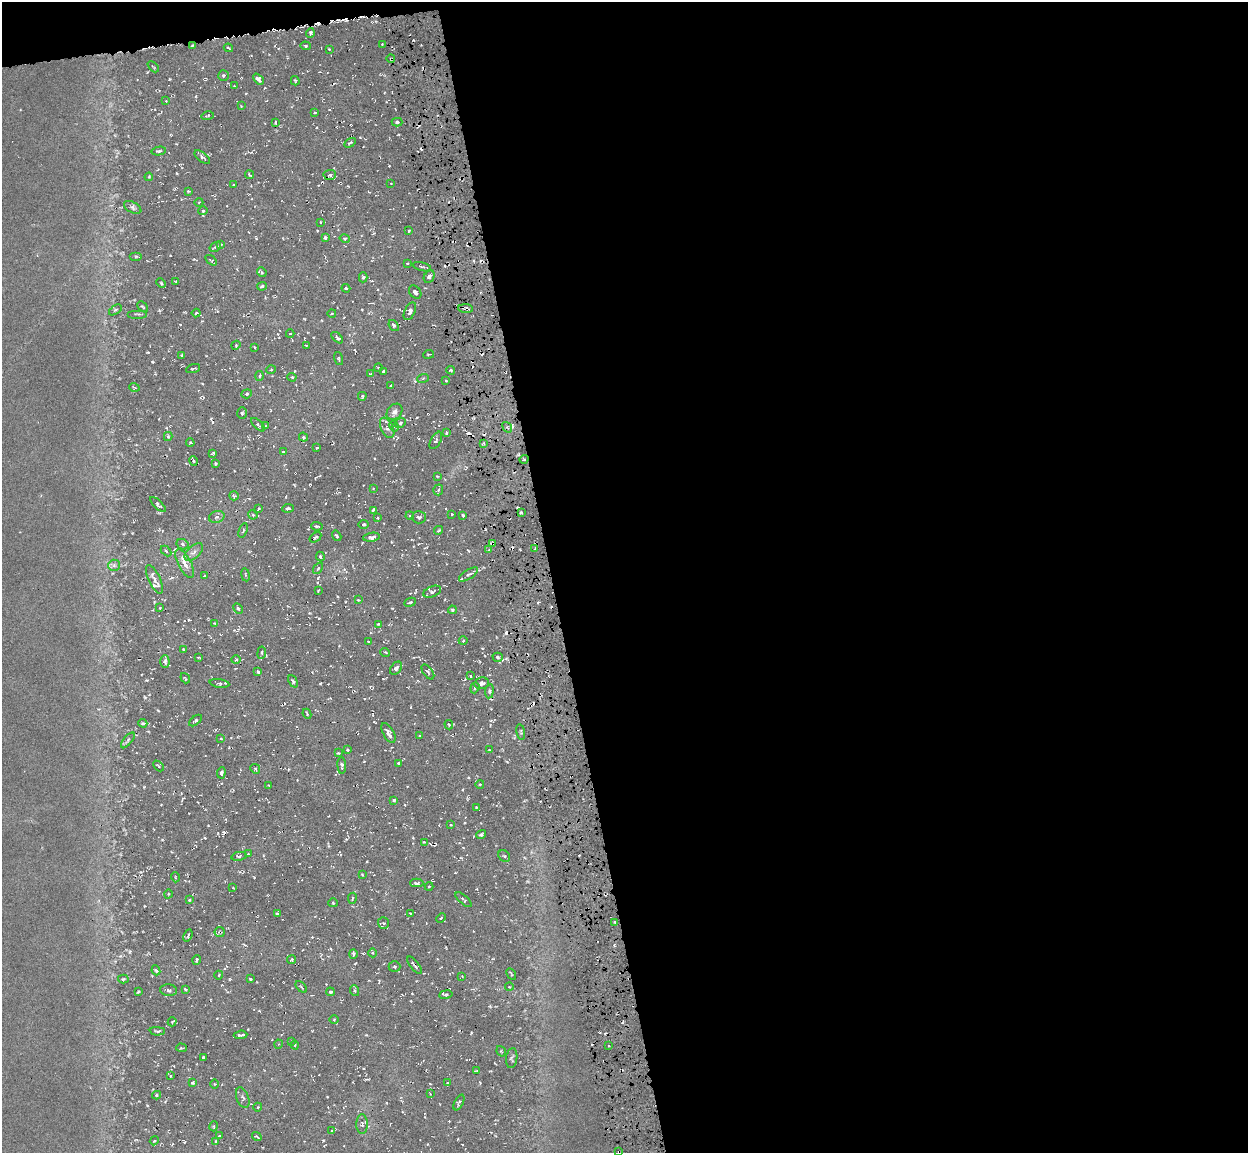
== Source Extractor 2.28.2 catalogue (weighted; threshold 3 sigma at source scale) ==
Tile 4 of 4 x 4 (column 4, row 1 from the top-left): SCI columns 3738-4983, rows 3529-4679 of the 4983 x 4712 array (HDU 1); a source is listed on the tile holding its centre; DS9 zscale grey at full resolution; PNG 1250 x 1155 px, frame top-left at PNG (2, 2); each listed source drawn as its Kron ellipse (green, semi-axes under 4 px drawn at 4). Shown black and unused: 57% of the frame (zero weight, under 3 of 6 exposures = <1% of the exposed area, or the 3 px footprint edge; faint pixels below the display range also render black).
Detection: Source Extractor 2.28.2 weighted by HDU 2 'WHT'; one run over the whole footprint, this tile lists its part. Background 0.0169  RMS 0.0048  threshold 0.0195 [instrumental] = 3 sigma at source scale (4.09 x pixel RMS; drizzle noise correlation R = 1.36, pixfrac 0.8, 0.0396/0.0396 arcsec/px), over >= 5 px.
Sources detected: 291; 1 too faint to see at this stretch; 28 cosmic-ray / hot-pixel residue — neither listed nor drawn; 5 inside a brighter listed object's ellipse — not listed separately; the other 257 listed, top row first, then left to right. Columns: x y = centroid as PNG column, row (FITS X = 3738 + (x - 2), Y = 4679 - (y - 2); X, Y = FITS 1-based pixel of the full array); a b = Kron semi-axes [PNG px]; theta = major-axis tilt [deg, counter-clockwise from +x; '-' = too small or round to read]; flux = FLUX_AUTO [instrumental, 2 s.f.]
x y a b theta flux
310 33 5 4 - 0.72
382 44 3 3 - 0.41
192 46 3 2 - 0.29
306 46 5 4 - 0.56
228 48 5 2 - 0.57
329 49 2 2 - 0.3
391 59 4 3 - 0.42
153 67 6 2 -44 0.41
223 76 5 5 - 0.74
258 79 6 4 -46 1.4
295 81 5 3 - 0.54
234 86 2 2 - 0.36
166 101 4 4 - 0.37
241 106 2 2 - 0.25
315 112 4 2 - 0.32
207 116 6 2 10 0.51
275 122 4 2 - 0.4
397 122 5 4 - 0.65
350 143 6 2 31 0.53
159 151 7 3 10 0.68
202 157 9 4 -39 1
250 175 4 2 - 0.47
330 175 6 5 - 0.93
149 177 4 3 - 0.37
391 183 3 2 - 0.25
234 185 3 3 - 0.37
188 191 3 2 - 0.37
199 202 4 3 - 0.32
133 207 9 5 -28 1.2
203 211 5 4 - 0.55
320 222 3 2 - 0.31
409 231 3 2 - 0.41
325 238 3 3 - 0.62
345 239 5 3 - 0.5
221 244 3 2 - 0.47
215 247 6 2 32 0.63
136 256 6 4 0 0.65
211 260 6 3 -36 0.45
407 263 3 2 - 0.34
422 267 9 3 -15 0.68
262 272 5 4 - 0.52
429 276 6 5 - 1.4
363 277 5 4 - 0.61
176 281 4 2 - 0.36
161 283 5 3 - 0.46
262 286 5 3 - 0.63
346 288 4 4 - 0.52
415 292 7 5 -51 1.5
143 307 6 3 -43 0.51
466 309 7 3 -4 1.6
115 310 7 3 36 0.64
410 311 9 5 65 1.7
196 313 4 3 - 0.48
332 313 4 3 - 0.43
137 314 10 2 0 0.65
394 326 6 4 -50 1
290 334 4 3 - 0.33
337 338 7 3 -43 0.99
236 345 4 3 - 0.39
306 345 4 2 - 0.32
254 347 4 2 - 0.38
429 354 5 2 - 0.54
182 356 4 2 - 0.5
338 358 6 3 -75 0.56
378 367 4 2 - 0.36
193 368 7 2 18 0.46
271 370 5 3 - 0.38
451 370 4 3 - 0.55
383 371 3 2 - 0.4
370 374 4 3 - 0.44
260 376 5 3 - 0.45
292 377 4 3 - 0.46
423 378 6 3 20 0.6
446 381 3 2 - 0.32
391 386 4 2 - 0.44
134 387 5 3 - 0.4
247 394 5 4 - 0.76
362 396 4 3 - 0.54
394 412 9 7 46 2
242 413 6 5 - 0.69
400 423 6 4 32 0.86
258 425 8 3 -43 0.69
266 426 3 3 - 0.39
394 426 5 3 - 0.53
507 427 6 3 -52 0.9
387 428 11 6 -64 2.1
446 433 4 3 - 0.55
168 436 4 4 - 0.53
303 437 5 4 - 0.55
436 440 9 5 61 0.96
190 442 4 3 - 0.44
483 443 4 3 - 0.72
317 448 3 2 - 0.35
283 452 3 2 - 0.35
213 453 4 2 - 0.52
524 459 4 3 - 0.49
194 461 5 3 - 0.6
215 464 3 2 - 0.43
437 476 4 2 - 0.32
373 488 4 2 - 0.3
438 490 5 5 - 0.69
234 496 5 4 - 0.59
158 505 10 3 -44 0.82
288 508 6 4 7 0.83
258 509 4 2 - 0.43
373 510 4 3 - 1.5
521 512 3 2 - 0.59
452 514 3 2 - 0.31
253 515 5 4 - 0.48
463 515 4 3 - 0.53
410 516 4 3 - 0.4
217 517 8 5 18 1.4
419 517 7 6 - 1.2
378 518 4 2 - 0.36
364 524 5 4 - 0.71
317 526 6 3 -4 0.58
243 530 7 3 68 0.57
439 530 5 3 - 0.45
337 536 5 3 - 0.63
315 537 6 4 33 0.72
371 537 8 4 8 1.6
493 543 4 3 - 0.89
183 544 6 5 - 0.85
535 549 4 3 - 1.9
489 550 3 3 - 0.83
166 551 6 3 -45 0.57
194 552 11 6 42 1.8
320 557 5 3 - 0.6
185 564 16 6 -62 3.5
114 565 6 5 - 1
318 568 6 4 55 0.65
469 574 11 4 32 1
245 575 6 3 -80 0.53
204 576 3 2 - 0.28
154 579 15 5 -65 2.7
318 591 3 2 - 0.34
432 592 9 5 23 1.1
358 600 3 2 - 0.34
410 602 6 4 26 0.76
160 608 3 2 - 0.27
238 608 5 4 - 0.59
452 610 4 3 - 0.66
214 623 3 3 - 0.34
378 624 3 3 - 0.35
368 641 3 2 - 0.27
463 641 4 3 - 0.37
183 649 3 2 - 0.33
385 652 5 3 - 0.41
262 653 6 3 83 0.6
198 657 3 2 - 0.34
498 657 5 4 - 0.81
236 660 5 3 - 0.49
165 661 6 4 -88 1.2
396 668 7 5 50 1.3
258 672 4 2 - 0.53
428 672 9 4 -54 0.84
470 676 3 2 - 0.41
185 678 5 2 - 0.43
293 681 6 3 -65 0.74
219 683 10 3 -8 0.82
482 683 7 6 - 1.2
475 688 6 4 70 0.6
489 691 7 3 82 0.69
307 714 5 2 - 0.46
196 720 7 4 38 0.84
143 723 5 3 - 0.61
449 725 5 4 - 0.55
521 732 8 4 -79 0.65
388 733 11 5 -61 1.9
420 735 3 2 - 0.34
221 739 3 2 - 0.31
128 740 9 4 51 0.91
347 750 3 3 - 0.42
489 750 3 2 - 0.31
338 753 3 3 - 0.42
399 763 4 3 - 0.52
342 765 8 4 -87 1
158 766 6 2 -45 0.44
255 769 5 4 - 0.59
221 773 5 4 - 0.85
480 784 4 3 - 0.36
269 786 3 2 - 0.42
394 800 4 3 - 0.54
476 808 3 3 - 0.39
451 825 4 3 - 0.48
481 835 5 3 - 0.7
424 842 4 3 - 0.43
248 854 3 3 - 0.35
239 856 7 4 10 0.76
504 856 6 5 - 0.75
362 875 4 3 - 0.42
175 877 5 3 - 0.39
417 883 7 3 -1 0.85
429 886 4 3 - 0.41
233 888 3 2 - 0.28
168 894 4 3 - 0.37
352 898 5 3 - 0.51
189 900 3 3 - 0.38
464 900 10 3 -41 0.67
333 903 5 4 - 0.52
410 913 3 2 - 0.27
277 914 4 3 - 0.59
441 918 5 3 - 0.45
615 922 4 3 - 0.6
383 923 6 5 - 0.9
220 932 5 5 - 0.65
188 935 6 2 68 0.6
373 953 4 3 - 0.45
353 954 5 2 - 0.61
197 960 5 3 - 0.61
292 960 5 4 - 0.48
415 965 10 3 -51 0.99
394 967 6 5 - 0.91
156 970 5 4 - 0.62
511 974 6 2 -61 0.43
219 975 4 3 - 0.39
462 976 3 3 - 0.28
123 979 5 4 - 0.54
250 979 3 2 - 0.48
301 987 7 2 -46 0.47
509 987 4 2 - 0.29
185 989 4 2 - 0.42
169 990 8 6 -8 1.1
355 991 5 3 - 0.69
138 992 4 2 - 0.42
330 992 4 4 - 0.68
446 994 7 3 10 0.7
334 1019 4 3 - 0.39
172 1022 4 3 - 0.39
157 1031 7 3 -3 0.62
241 1035 7 3 5 1
292 1041 4 2 - 0.32
279 1044 4 3 - 0.38
295 1045 4 3 - 0.38
608 1046 3 2 - 0.8
181 1048 5 2 - 0.41
501 1051 5 3 - 0.47
204 1057 3 3 - 0.67
512 1058 10 5 84 0.97
476 1071 4 3 - 0.53
170 1076 3 2 - 0.31
193 1083 4 3 - 0.56
448 1083 4 3 - 0.37
215 1084 5 3 - 0.37
430 1094 3 2 - 0.3
156 1095 4 4 - 0.55
243 1098 11 6 -68 1.1
459 1102 8 2 62 0.69
258 1107 4 3 - 0.39
362 1124 10 5 -89 1.5
214 1126 5 3 - 0.53
332 1131 4 2 - 0.36
219 1136 3 2 - 0.33
257 1136 5 2 - 0.46
154 1141 4 3 - 0.42
216 1141 4 3 - 0.5
619 1152 3 2 - 0.48
Overlapping masked pixels (flux is a lower limit): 7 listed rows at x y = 192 46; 391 59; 466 309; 493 543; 220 932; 415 965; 619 1152
Isophote crosses this tile's border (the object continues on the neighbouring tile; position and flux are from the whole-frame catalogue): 1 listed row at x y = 619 1152
Unlisted compact peaks at least as high as the median listed source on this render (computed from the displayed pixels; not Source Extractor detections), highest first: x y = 318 578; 152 362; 170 79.